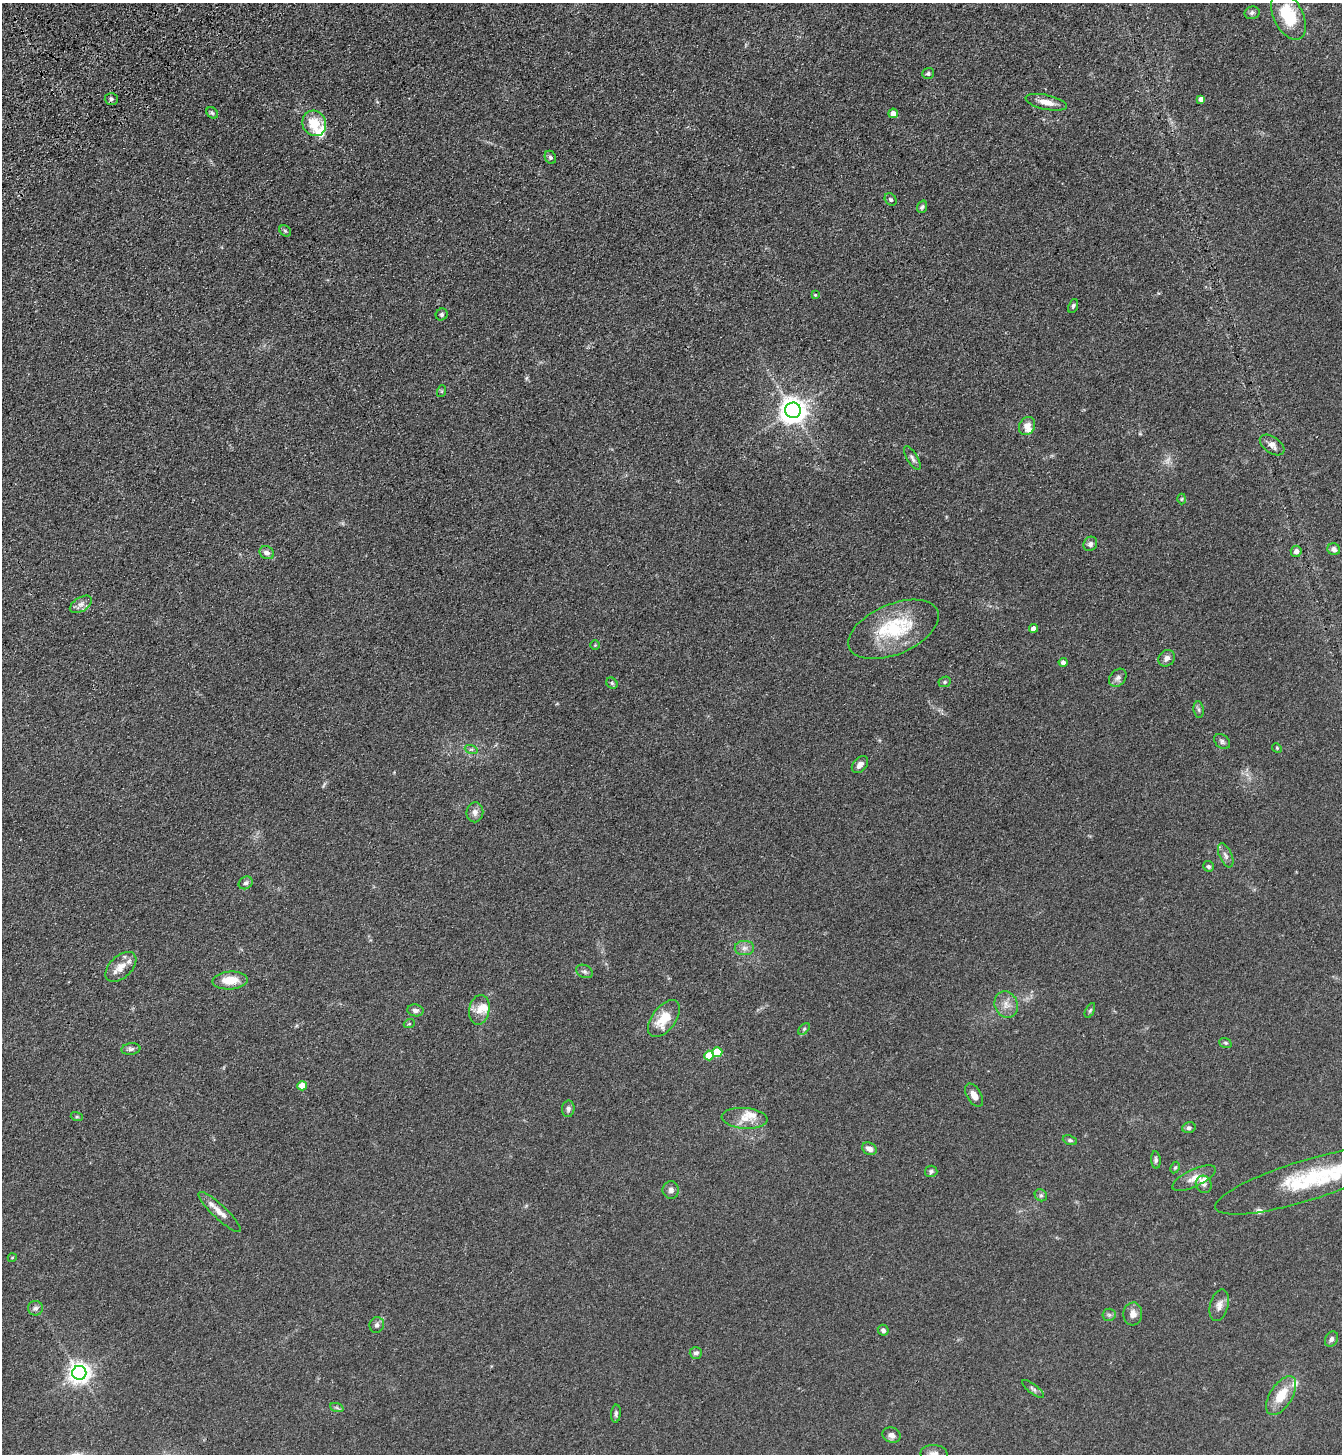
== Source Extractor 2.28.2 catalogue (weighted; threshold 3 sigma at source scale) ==
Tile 11 of 4 x 4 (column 3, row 3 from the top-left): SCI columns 2915-4254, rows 1557-3008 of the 5963 x 6017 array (HDU 1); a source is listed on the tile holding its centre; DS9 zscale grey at full resolution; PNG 1344 x 1456 px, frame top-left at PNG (2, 3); each listed source drawn as its Kron ellipse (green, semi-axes under 4 px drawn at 4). Shown black and unused: <1% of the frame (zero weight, under 3 of 4 exposures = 6% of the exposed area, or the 3 px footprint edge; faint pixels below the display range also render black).
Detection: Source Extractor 2.28.2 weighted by HDU 2 'WHT'; one run over the whole footprint, this tile lists its part. Background 0.0855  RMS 0.0086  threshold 0.0385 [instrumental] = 3 sigma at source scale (4.5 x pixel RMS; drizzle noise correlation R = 1.50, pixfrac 1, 0.05/0.05 arcsec/px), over >= 5 px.
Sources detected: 103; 1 too faint to see at this stretch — neither listed nor drawn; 10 inside a brighter listed object's ellipse — not listed separately; the other 92 listed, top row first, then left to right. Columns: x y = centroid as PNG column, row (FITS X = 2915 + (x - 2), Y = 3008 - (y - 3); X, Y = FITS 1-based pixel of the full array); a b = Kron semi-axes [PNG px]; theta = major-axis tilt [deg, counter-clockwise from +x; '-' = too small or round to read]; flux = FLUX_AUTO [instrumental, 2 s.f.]
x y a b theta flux
1252 13 8 6 13 2.1
1288 16 25 14 -63 38
928 73 6 5 - 1.7
111 99 6 5 - 1.8
1201 99 4 4 - 4
1046 102 21 7 -12 8.5
212 113 6 5 - 1.4
893 113 5 5 - 6.9
314 123 13 11 -65 18
550 157 7 5 -64 1.7
891 199 6 5 - 1.5
922 207 6 5 - 1.6
285 231 6 5 - 1.3
815 295 3 3 - 0.85
1073 306 7 4 68 1.5
442 314 6 5 - 1.5
442 391 6 4 72 0.95
793 410 8 8 - 860
1027 426 9 7 60 6.7
1272 445 14 8 -35 4.7
912 458 13 5 -59 2.8
1182 499 5 3 - 0.85
1090 544 7 6 - 3.1
1334 549 6 6 - 3.7
1296 551 5 5 - 4
267 553 7 6 - 4.2
81 604 12 7 32 4.4
1033 628 4 4 - 4.3
894 629 48 25 23 57
595 645 5 5 - 1
1167 658 9 7 47 3.6
1063 662 4 4 - 3.1
1118 678 10 7 48 3.5
945 682 6 5 - 1.4
612 683 6 5 - 1.4
1199 710 8 5 -83 2
1222 741 9 6 -40 2.2
1277 748 5 4 - 0.92
471 749 7 4 -18 1.5
860 765 10 6 48 4.1
475 812 10 8 83 4.2
1226 855 13 6 -66 3.5
1209 866 5 5 - 1.9
246 883 7 6 - 2.1
744 948 9 7 1 3.8
121 967 18 11 43 10
584 971 9 6 -24 2.3
230 980 17 9 4 15
1006 1005 14 11 -65 7.3
415 1010 8 6 -9 3.1
479 1010 15 10 79 8.2
1090 1010 8 4 62 1.3
664 1019 21 12 53 19
409 1024 5 3 - 0.77
804 1029 7 4 45 1.4
1225 1043 6 4 -20 1.2
131 1049 9 5 7 2.2
717 1052 5 5 - 28
709 1056 5 5 - 18
302 1086 5 4 - 16
974 1095 13 7 -58 5
568 1109 8 6 85 2.1
77 1117 6 4 -17 1.1
744 1118 23 10 -4 10
1189 1128 7 5 15 1.9
1070 1140 7 4 -20 1.4
869 1149 8 6 -27 5
1156 1160 9 5 -85 1.8
1175 1167 6 4 61 1.2
931 1171 6 5 - 1.8
1194 1178 24 8 25 8.8
1306 1181 95 20 17 67
1204 1184 9 8 - 3
671 1190 8 8 - 3.2
1041 1195 6 5 - 1.6
220 1212 28 7 -43 7.2
12 1258 4 3 - 0.66
1219 1305 16 9 75 5.5
35 1308 7 7 - 2.8
1133 1314 11 9 85 5.5
1109 1315 6 6 - 1.8
377 1325 8 7 - 2.6
883 1330 6 5 - 2.4
1332 1339 8 6 64 2.7
696 1353 6 6 - 2.4
79 1373 7 7 - 560
1033 1389 13 4 -38 2.1
1281 1396 22 11 58 18
337 1408 7 4 -19 1.5
616 1414 9 5 85 1.8
892 1435 9 7 -17 3.9
934 1454 13 9 -6 5.5
Isophote crosses this tile's border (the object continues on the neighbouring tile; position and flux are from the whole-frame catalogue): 2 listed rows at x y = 1306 1181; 934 1454